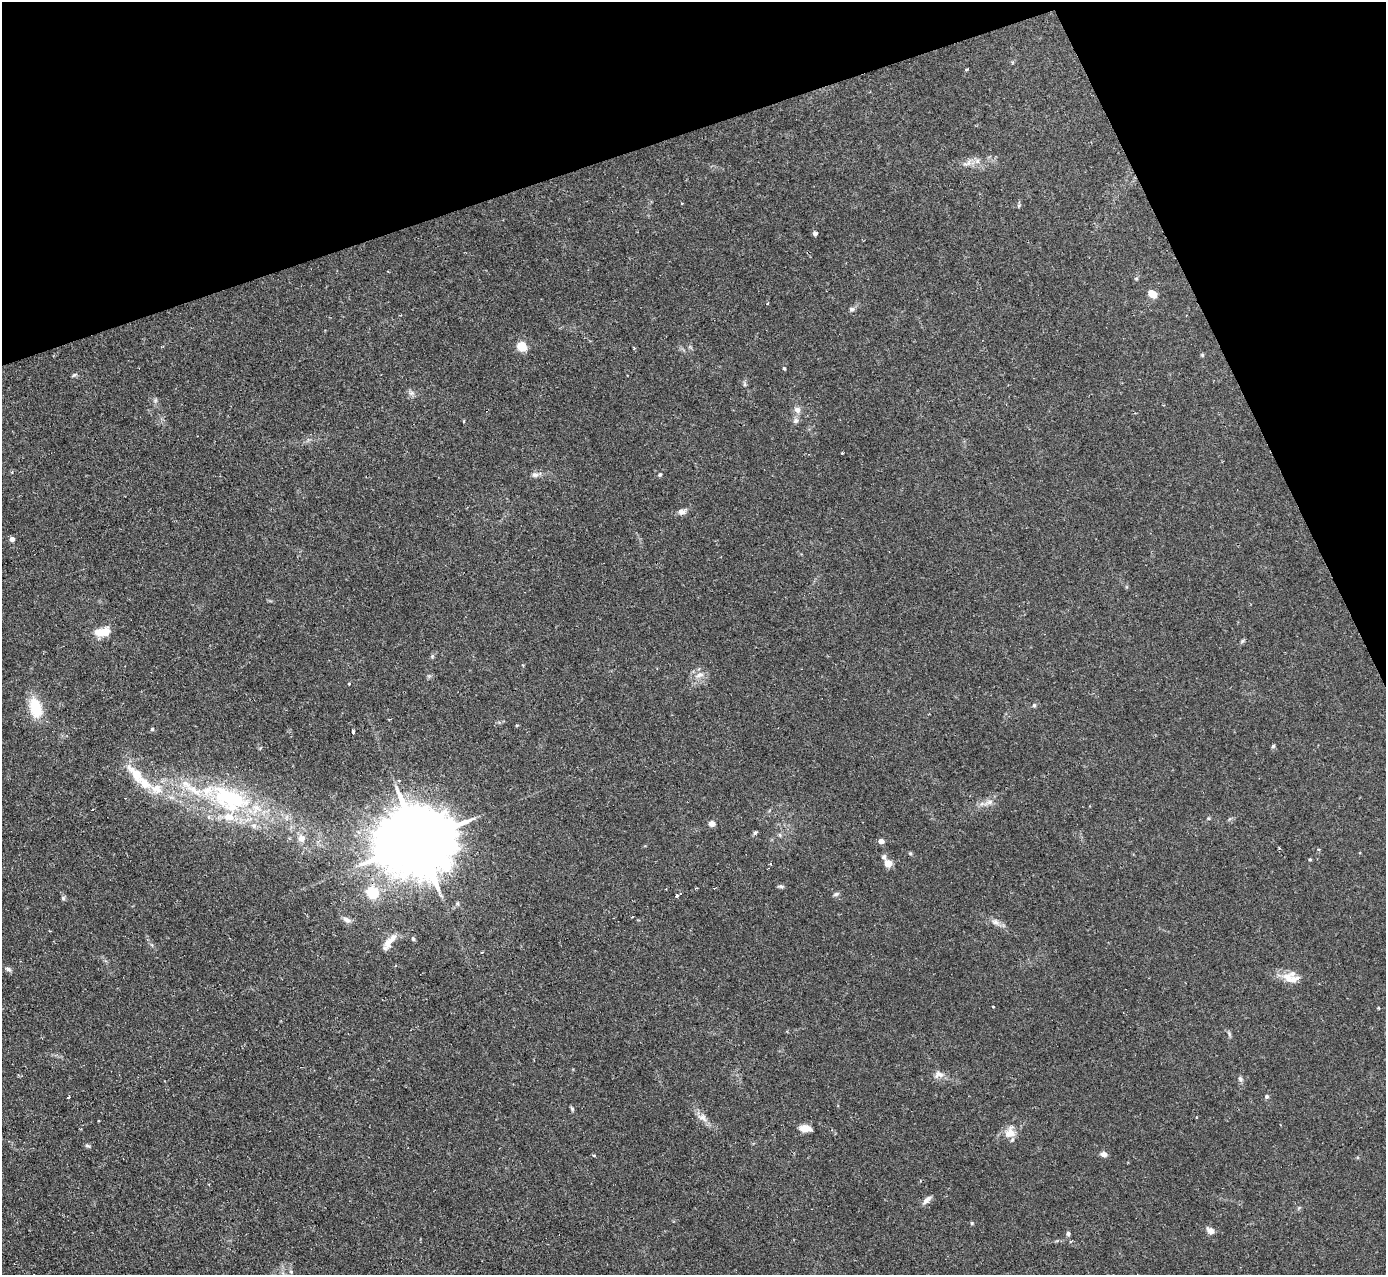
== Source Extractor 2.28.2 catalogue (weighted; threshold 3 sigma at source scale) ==
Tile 3 of 4 x 4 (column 3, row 1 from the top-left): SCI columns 2767-4150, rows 3966-5238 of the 5533 x 5515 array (HDU 1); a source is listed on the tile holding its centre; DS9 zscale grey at full resolution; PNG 1388 x 1277 px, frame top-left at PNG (2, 2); no overlay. Shown black and unused: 18% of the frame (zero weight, under 2 of 3 exposures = <1% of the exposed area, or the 3 px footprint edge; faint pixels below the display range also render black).
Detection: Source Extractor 2.28.2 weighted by HDU 2 'WHT'; one run over the whole footprint, this tile lists its part. Background 0.0666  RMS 0.0051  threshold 0.0229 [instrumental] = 3 sigma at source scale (4.5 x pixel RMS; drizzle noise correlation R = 1.50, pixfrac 1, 0.05/0.05 arcsec/px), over >= 5 px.
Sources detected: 94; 2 cosmic-ray / hot-pixel residue — not listed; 10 inside a brighter listed object's ellipse — not listed separately; the other 82 listed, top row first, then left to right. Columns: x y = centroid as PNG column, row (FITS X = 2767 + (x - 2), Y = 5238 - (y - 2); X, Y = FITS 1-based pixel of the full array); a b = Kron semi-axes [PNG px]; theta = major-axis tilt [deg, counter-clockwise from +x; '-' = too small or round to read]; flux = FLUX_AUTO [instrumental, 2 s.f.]
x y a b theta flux
966 69 3 3 - 1
977 161 7 6 - 1.7
969 162 12 6 68 2.4
682 203 3 2 - 0.5
815 233 5 4 - 2
1152 294 8 6 -35 6.1
767 303 3 3 - 1.2
852 309 8 6 5 1.2
522 346 9 8 - 8.1
634 348 3 3 - 0.58
1202 355 5 4 - 0.61
784 368 5 4 - 0.61
74 375 7 4 35 0.77
411 393 8 7 - 1.7
155 400 7 4 89 0.92
797 410 10 8 -37 2.6
464 421 4 3 - 0.37
796 421 8 7 - 1.7
842 453 3 3 - 0.81
660 474 5 5 - 0.79
535 475 9 7 3 1.8
682 512 11 8 11 2.2
12 539 4 4 - 2.9
104 632 14 10 35 7.3
1242 641 6 4 70 0.75
432 656 5 5 - 0.7
699 675 15 7 14 3.3
349 684 4 3 - 0.89
1034 705 5 5 - 0.75
35 707 21 12 -74 16
390 719 3 3 - 0.63
152 729 5 5 - 0.68
353 732 5 3 - 1.6
1273 746 5 4 - 0.74
136 774 28 13 -49 14
157 788 14 13 - 8.2
229 799 58 31 -24 65
989 802 16 7 20 3.4
712 823 4 4 - 5.8
755 832 6 5 - 0.76
780 835 6 5 - 0.86
302 838 10 9 - 3.7
418 841 23 17 15 6500
881 841 6 5 - 1.9
910 853 5 5 - 0.61
884 857 7 6 - 1.3
1310 859 4 4 - 0.52
771 863 4 3 - 0.91
888 863 8 7 - 5
781 886 8 4 -6 1
666 889 3 2 - 0.45
373 892 5 5 - 61
836 894 8 5 20 1.1
677 896 4 3 - 1.6
63 898 5 5 - 0.9
614 918 3 2 - 0.42
347 920 11 6 -29 2.1
995 922 12 8 -28 2.6
413 939 7 4 -63 0.75
388 944 20 9 61 4.5
8 969 9 5 -29 1.3
1288 978 18 9 -48 5.8
993 1007 3 3 - 1
1378 1008 3 3 - 0.44
1229 1034 7 4 -72 0.87
939 1074 14 9 11 3.2
1240 1079 8 6 -54 1.3
1266 1096 5 5 - 0.9
68 1097 3 3 - 9
572 1109 7 4 -64 0.78
702 1117 16 9 -39 3.7
805 1128 14 7 -5 4.8
1010 1132 16 13 72 6
88 1146 7 5 -28 0.91
1104 1154 7 5 -11 2.5
594 1155 5 3 - 0.45
926 1200 13 6 42 2.6
1299 1208 6 4 20 0.65
972 1223 5 4 - 0.58
1210 1230 10 7 -39 2.8
1068 1233 6 5 - 1.1
291 1272 6 5 - 0.86
Overlapping masked pixels (flux is a lower limit): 1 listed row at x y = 418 841